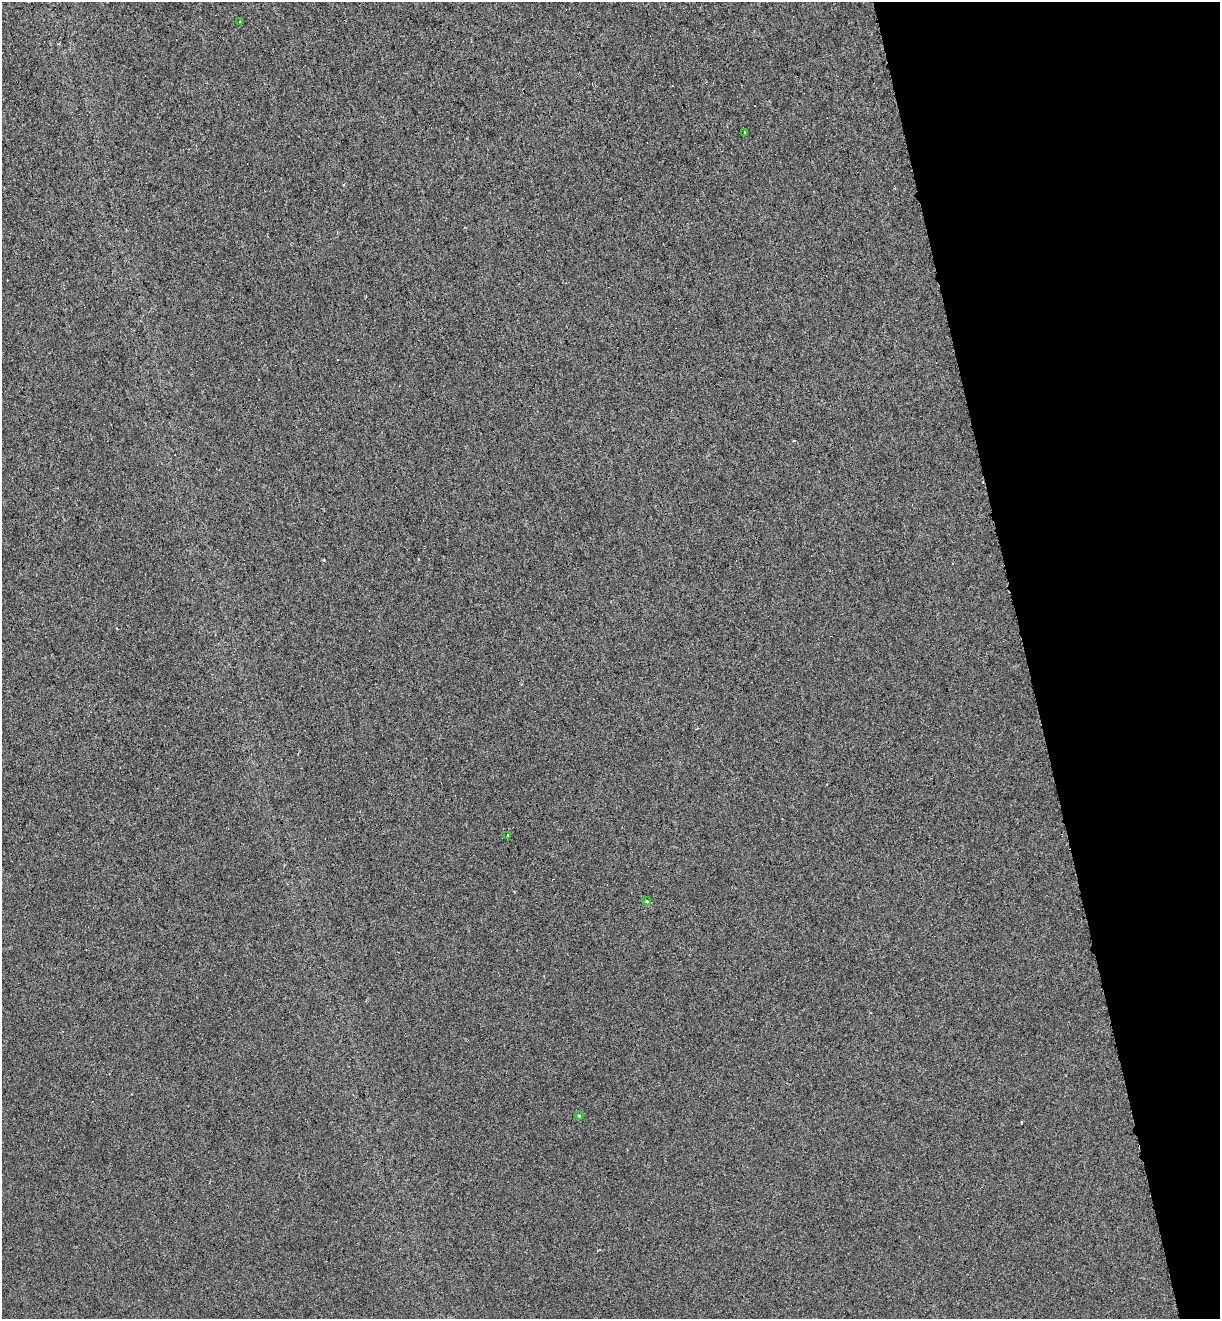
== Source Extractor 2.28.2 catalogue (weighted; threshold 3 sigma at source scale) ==
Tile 12 of 4 x 4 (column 4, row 3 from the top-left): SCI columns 3765-4982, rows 1343-2659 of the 5042 x 5323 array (HDU 1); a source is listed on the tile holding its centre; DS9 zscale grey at full resolution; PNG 1222 x 1321 px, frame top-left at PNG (2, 2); each listed source drawn as its Kron ellipse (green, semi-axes under 4 px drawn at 4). Shown black and unused: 16% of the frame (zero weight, under 3 of 6 exposures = <1% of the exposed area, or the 3 px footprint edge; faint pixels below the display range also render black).
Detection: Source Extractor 2.28.2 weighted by HDU 2 'WHT'; one run over the whole footprint, this tile lists its part. Background 6.84e-04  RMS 0.0015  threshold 0.0062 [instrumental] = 3 sigma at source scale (4.09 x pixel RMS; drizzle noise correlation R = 1.36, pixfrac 0.8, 0.0396/0.0396 arcsec/px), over >= 5 px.
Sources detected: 8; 3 cosmic-ray / hot-pixel residue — neither listed nor drawn; the other 5 listed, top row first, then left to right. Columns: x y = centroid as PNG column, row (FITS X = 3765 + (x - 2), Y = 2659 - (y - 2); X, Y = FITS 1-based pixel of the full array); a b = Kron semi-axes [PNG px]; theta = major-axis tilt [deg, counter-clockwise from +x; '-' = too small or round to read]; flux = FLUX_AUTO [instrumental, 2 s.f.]
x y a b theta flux
240 22 3 2 - 0.1
745 133 3 3 - 1.3
508 835 3 3 - 0.14
647 901 4 3 - 0.15
579 1115 4 3 - 0.15